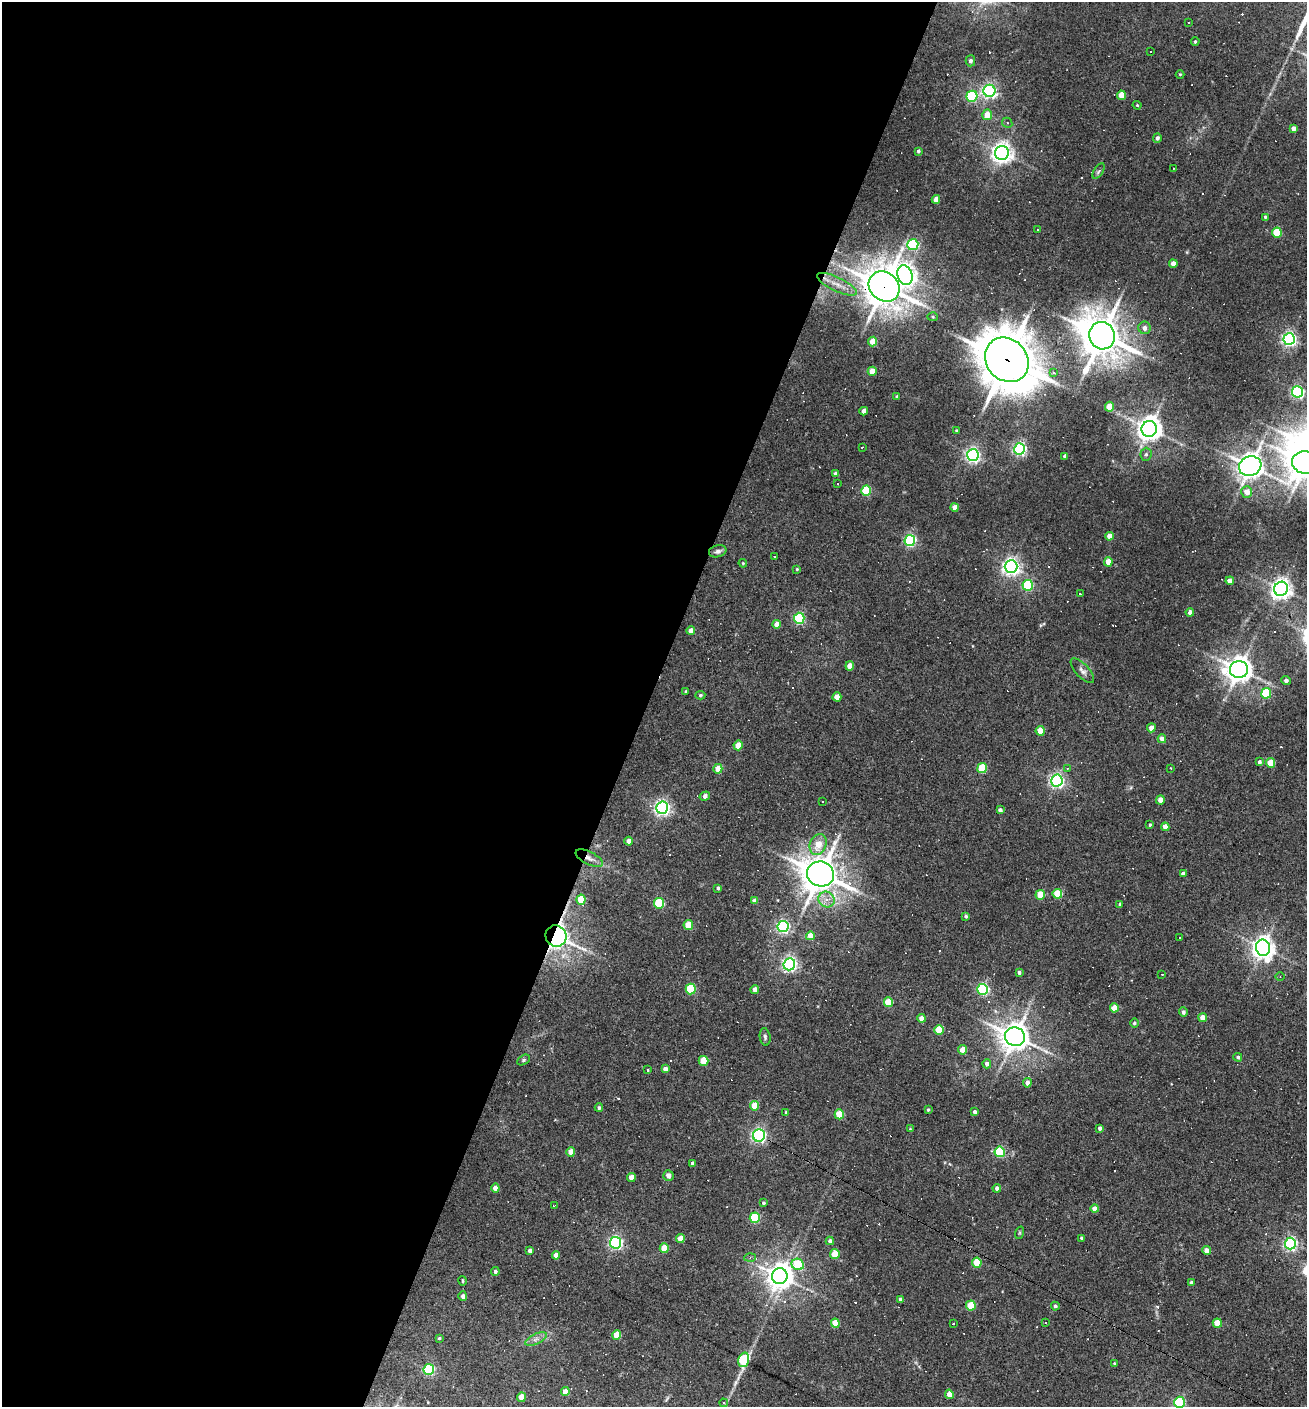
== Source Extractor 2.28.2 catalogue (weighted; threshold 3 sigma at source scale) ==
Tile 5 of 4 x 4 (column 1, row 2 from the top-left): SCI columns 272-1576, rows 2809-4213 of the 5628 x 5617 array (HDU 1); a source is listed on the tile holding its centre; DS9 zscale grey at full resolution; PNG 1309 x 1409 px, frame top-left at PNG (2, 2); each listed source drawn as its Kron ellipse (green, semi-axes under 4 px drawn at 4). Shown black and unused: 50% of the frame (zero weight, under 3 of 4 exposures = <1% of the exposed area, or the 3 px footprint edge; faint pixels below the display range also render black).
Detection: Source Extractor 2.28.2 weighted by HDU 2 'WHT'; one run over the whole footprint, this tile lists its part. Background 0.0388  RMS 0.0052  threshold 0.0232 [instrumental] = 3 sigma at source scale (4.5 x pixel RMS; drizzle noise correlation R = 1.50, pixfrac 1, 0.05/0.05 arcsec/px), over >= 5 px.
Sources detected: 250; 1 inside a brighter object's white glare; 53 cosmic-ray / hot-pixel residue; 1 long thin detection or spike segment (spike, bleed or trail) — neither listed nor drawn; the other 195 listed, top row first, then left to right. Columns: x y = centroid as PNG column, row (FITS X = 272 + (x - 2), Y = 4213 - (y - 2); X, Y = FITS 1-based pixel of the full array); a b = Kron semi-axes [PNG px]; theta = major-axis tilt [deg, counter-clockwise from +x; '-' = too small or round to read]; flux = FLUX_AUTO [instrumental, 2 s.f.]
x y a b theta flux
1189 23 3 2 - 0.6
1195 41 4 3 - 0.64
1151 52 2 2 - 0.39
970 61 5 4 - 1.5
1180 74 4 3 - 0.42
989 91 6 6 - 140
1121 95 5 4 - 7.6
972 96 5 5 - 48
1137 105 4 3 - 0.52
987 115 5 5 - 6.3
1007 123 5 5 - 0.77
1293 129 4 4 - 2.4
1157 138 5 4 - 1.5
918 151 3 3 - 0.91
1002 153 7 7 - 310
1173 168 2 2 - 0.27
1099 171 8 4 56 1.1
936 199 4 4 - 3.7
1265 217 3 3 - 0.63
1037 230 3 2 - 0.31
1277 232 5 5 - 17
913 244 5 5 - 47
1173 264 4 4 - 4.8
905 275 10 7 -73 290
837 284 22 7 -25 6.1
884 287 16 14 -42 960
933 317 5 4 - 0.67
1145 328 6 6 - 2.8
1102 336 14 12 -69 1200
1289 339 6 5 - 140
873 342 5 4 - 7.9
1007 360 24 20 -48 2000
872 371 4 4 - 7.2
1053 372 4 3 - 2.3
1298 392 5 5 - 95
897 396 3 3 - 0.7
1110 407 5 4 - 10
864 411 4 4 - 3.5
1149 429 8 7 - 460
956 430 3 3 - 0.49
862 447 3 2 - 0.42
1020 449 6 5 - 97
1146 454 6 5 - 1
973 455 6 6 - 140
1065 456 4 4 - 2.2
1306 463 14 11 -11 800
1250 466 11 9 19 560
836 474 4 4 - 1.9
838 483 3 2 - 0.83
866 491 5 5 - 29
1247 492 6 5 - 5.1
955 507 4 4 - 3.2
1109 536 4 4 - 4.4
910 540 5 5 - 74
718 551 9 6 15 1.9
774 556 2 2 - 0.34
1108 562 4 4 - 7.1
743 563 4 3 - 0.54
1011 567 6 6 - 200
797 569 3 3 - 0.54
1230 581 4 4 - 4.6
1028 585 5 5 - 42
1281 589 7 7 - 330
1080 594 2 2 - 0.49
1190 612 4 4 - 2.7
799 618 5 5 - 58
777 624 4 4 - 3.9
691 631 4 4 - 3.7
850 666 4 4 - 6
1239 669 9 8 - 550
1082 671 16 6 -47 2.4
1286 680 4 4 - 1.5
686 691 3 2 - 0.46
1266 693 5 5 - 25
700 695 5 4 - 0.67
837 697 4 4 - 6.1
1151 728 4 4 - 4.5
1040 731 5 4 - 9.9
1162 739 4 4 - 4.8
738 745 5 4 - 8.9
1259 762 4 4 - 1.2
1271 763 5 4 - 11
982 768 5 5 - 20
1067 768 4 3 - 0.48
1171 768 2 2 - 0.39
718 769 5 4 - 7.9
1057 781 6 5 - 130
705 796 5 4 - 2.4
1160 800 4 4 - 5.1
823 802 3 2 - 0.57
662 808 6 6 - 170
1000 810 4 4 - 1.5
1150 825 4 3 - 0.76
1165 827 4 4 - 4.5
629 841 4 4 - 3.7
818 844 11 8 67 7.5
589 858 15 6 -27 3.1
820 874 13 12 - 1100
1183 874 4 4 - 1.5
718 888 4 3 - 1.3
1057 894 5 5 - 16
1040 895 5 4 - 13
581 899 5 4 - 15
827 900 8 7 - 3.6
754 901 4 4 - 2.2
659 903 5 5 - 30
1120 904 4 3 - 0.74
966 916 4 3 - 0.88
688 925 5 4 - 13
783 926 5 5 - 100
556 936 11 10 - 430
810 936 4 4 - 7.4
1180 937 2 2 - 0.45
1263 948 8 7 - 390
789 964 6 5 - 150
1019 973 3 3 - 1.3
1162 974 2 2 - 0.41
1280 976 4 3 - 0.42
691 989 5 5 - 34
983 989 5 5 - 75
755 990 4 4 - 4.1
888 1002 5 4 - 17
1114 1008 4 4 - 8.4
1183 1012 4 4 - 1.5
922 1018 4 4 - 5.4
1203 1018 4 4 - 5.3
1134 1023 5 4 - 1.1
939 1030 5 4 - 16
765 1037 9 5 -82 1.1
1015 1037 10 9 - 670
963 1050 4 4 - 6.7
1238 1057 4 3 - 1
524 1060 7 4 28 0.87
704 1061 5 5 - 16
987 1064 4 4 - 2.4
665 1069 4 4 - 2.9
648 1070 3 3 - 0.65
1027 1083 5 4 - 2.6
754 1106 5 4 - 11
599 1108 4 3 - 0.93
928 1110 3 3 - 0.63
786 1112 4 3 - 0.7
975 1112 4 4 - 1.4
839 1114 5 4 - 18
1100 1128 4 3 - 1.5
910 1129 4 3 - 0.4
759 1135 6 6 - 110
571 1152 4 4 - 6.1
1000 1152 5 5 - 38
692 1163 4 3 - 1.5
668 1176 5 5 - 2.5
631 1177 4 4 - 6.6
495 1188 4 4 - 4.3
997 1188 4 4 - 2.2
763 1203 4 3 - 0.76
554 1205 4 2 - 0.37
1095 1209 4 4 - 4.5
755 1218 5 5 - 38
1019 1233 6 4 71 0.65
1081 1238 3 3 - 0.72
680 1239 4 4 - 7.8
830 1241 4 4 - 1.8
616 1243 6 5 - 110
1290 1244 6 5 - 110
664 1248 4 4 - 11
530 1251 4 4 - 2.8
1207 1251 4 4 - 4.6
835 1254 5 4 - 14
556 1255 4 4 - 4
750 1258 5 4 - 0.73
977 1263 5 4 - 18
798 1264 6 5 - 19
495 1272 4 4 - 1.3
780 1276 8 8 - 590
463 1281 5 3 - 0.67
1191 1283 4 4 - 1.5
463 1296 4 4 - 1.7
900 1299 4 4 - 1
971 1306 5 5 - 19
1055 1306 4 4 - 1
835 1323 4 4 - 9.9
953 1323 3 2 - 0.58
1046 1323 4 3 - 0.49
1217 1323 4 4 - 9.5
617 1335 5 4 - 12
439 1338 4 4 - 0.62
536 1339 12 5 23 2
744 1360 7 5 73 48
1115 1364 3 3 - 0.66
429 1369 5 5 - 54
565 1391 4 4 - 4.2
949 1394 5 4 - 6.6
521 1397 4 4 - 8.1
1179 1402 5 5 - 60
724 1403 4 4 - 0.81
Overlapping masked pixels (flux is a lower limit): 4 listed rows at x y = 884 287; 1007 360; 589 858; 556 936
Isophote crosses this tile's border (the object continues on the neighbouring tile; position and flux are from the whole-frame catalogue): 2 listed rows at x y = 1306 463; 1179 1402